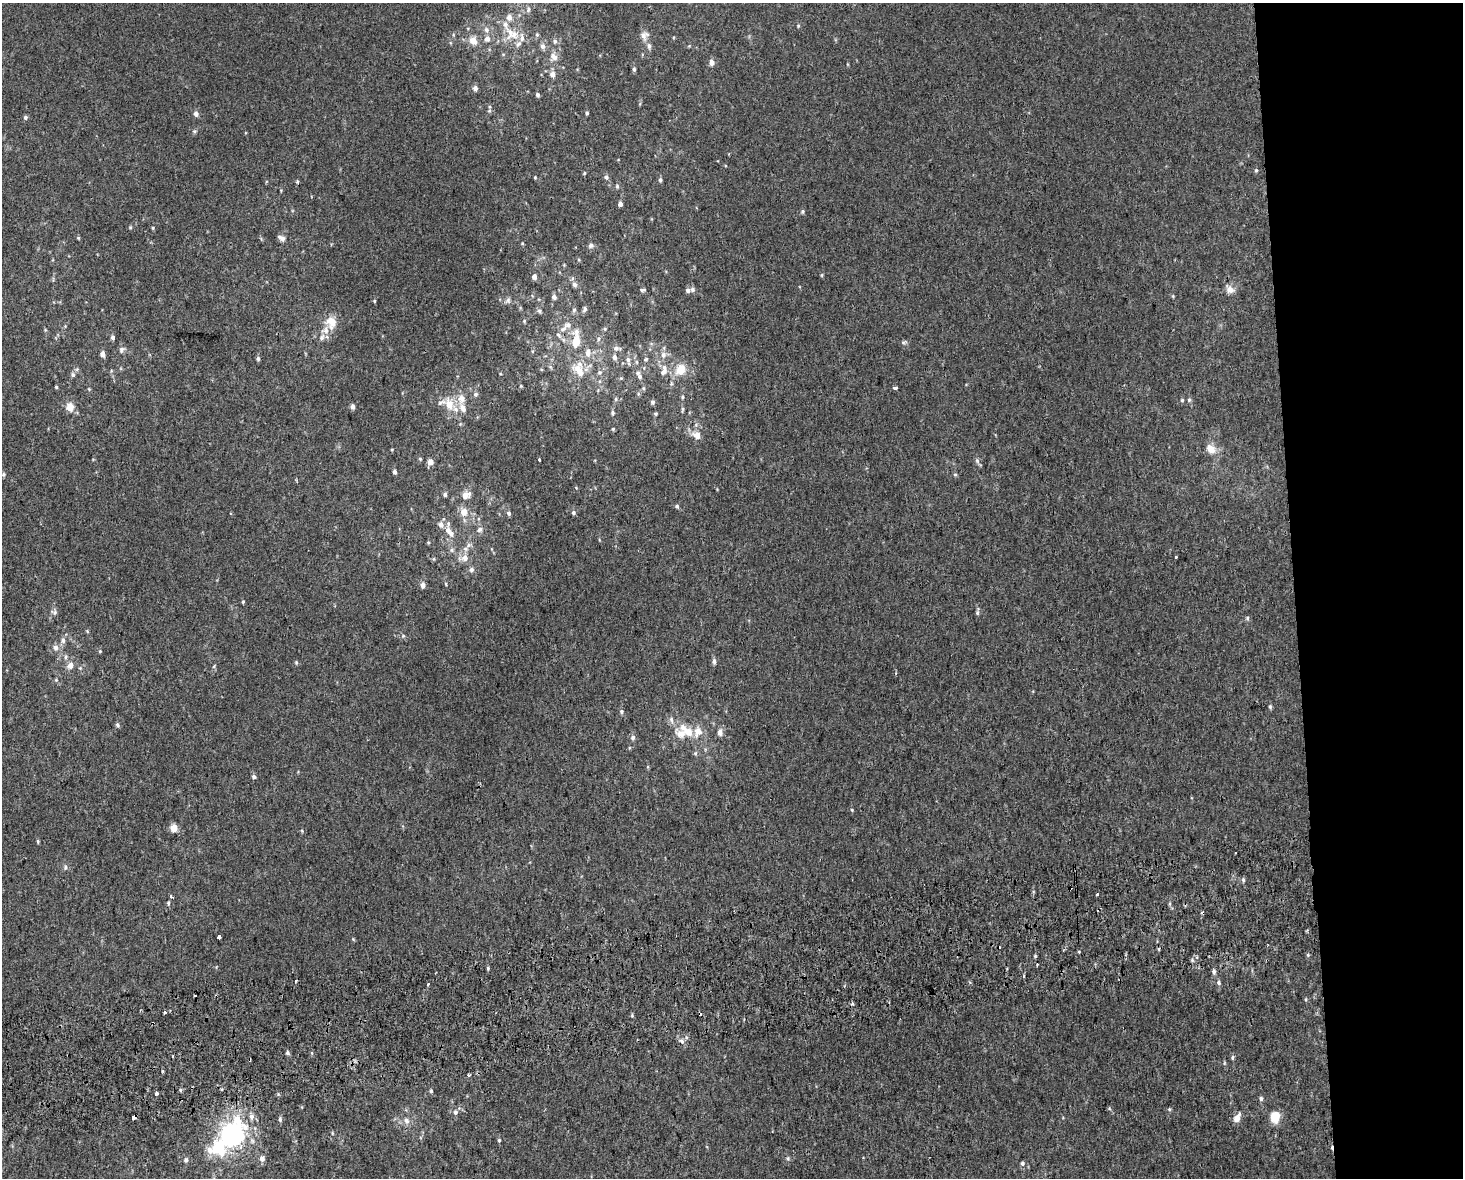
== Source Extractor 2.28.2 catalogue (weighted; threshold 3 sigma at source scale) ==
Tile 6 of 3 x 4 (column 3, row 2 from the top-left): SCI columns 2945-4405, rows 2396-3571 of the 4470 x 4790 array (HDU 1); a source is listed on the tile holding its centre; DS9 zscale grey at full resolution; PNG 1465 x 1180 px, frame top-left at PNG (2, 3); no overlay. Shown black and unused: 12% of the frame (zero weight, under 2 of 3 exposures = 2% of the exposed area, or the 3 px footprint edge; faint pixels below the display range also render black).
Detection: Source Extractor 2.28.2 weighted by HDU 2 'WHT'; one run over the whole footprint, this tile lists its part. Background 0.00318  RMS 0.0056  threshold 0.0251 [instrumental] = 3 sigma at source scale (4.5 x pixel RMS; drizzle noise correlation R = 1.50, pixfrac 1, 0.0396/0.0396 arcsec/px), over >= 5 px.
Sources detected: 218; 1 inside a brighter object's white glare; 6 cosmic-ray / hot-pixel residue — not listed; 20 inside a brighter listed object's ellipse — not listed separately; the other 191 listed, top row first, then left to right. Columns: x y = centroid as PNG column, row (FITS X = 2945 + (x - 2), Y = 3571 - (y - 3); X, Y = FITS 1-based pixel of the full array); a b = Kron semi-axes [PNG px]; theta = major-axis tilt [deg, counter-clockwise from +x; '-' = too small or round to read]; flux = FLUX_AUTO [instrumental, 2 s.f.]
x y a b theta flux
528 10 8 5 73 1.2
798 26 5 4 - 0.52
486 30 9 7 -60 2.3
510 32 18 11 -84 7.8
537 35 6 5 - 0.79
644 35 12 11 - 3.2
487 38 7 7 - 2.6
522 38 10 6 -87 2.8
473 41 10 8 -54 5.3
555 41 6 6 - 1.4
543 46 8 6 -74 2
649 46 9 5 -76 1.8
554 57 10 8 -50 3.7
711 63 6 5 - 2.9
634 69 5 4 - 1
552 74 7 7 - 2.8
475 88 5 5 - 2.3
537 95 5 4 - 1.3
489 107 6 4 -90 0.91
587 113 4 3 - 0.97
196 114 6 5 - 2.1
25 117 5 5 - 1
194 131 6 5 - 0.82
1256 170 5 4 - 0.89
584 173 5 4 - 0.55
535 177 4 3 - 0.54
606 177 6 5 - 1.4
660 180 6 5 - 1
297 182 3 3 - 1.2
617 186 6 5 - 0.94
620 204 4 4 - 2.2
802 211 6 5 - 0.9
130 227 5 4 - 0.64
153 228 4 4 - 0.56
78 238 5 4 - 0.65
281 238 10 6 -29 2.1
522 243 4 4 - 0.53
591 246 7 6 - 1.5
822 275 5 3 - 0.62
534 277 5 4 - 2.6
574 284 6 6 - 1.7
1230 289 12 9 -42 4
643 290 7 4 7 0.95
688 290 6 5 - 1.6
554 297 5 5 - 1.8
508 300 8 6 -76 1.5
374 301 4 3 - 0.53
584 309 9 5 76 1.3
574 310 7 5 85 1.1
539 311 6 5 - 1.1
524 321 5 4 - 0.67
333 324 18 10 59 6.3
568 325 11 8 -2 3.3
65 326 4 4 - 0.49
605 329 5 5 - 0.78
559 335 10 6 -51 2.1
113 337 5 4 - 1.5
322 337 10 6 59 2.2
598 339 7 5 -89 1.4
576 341 21 12 89 11
904 342 8 4 26 1
617 348 11 7 0 2.3
121 349 8 7 - 1.8
102 354 5 5 - 3
663 355 9 7 -80 2.8
614 357 7 6 - 2
258 358 6 4 -88 1.1
646 359 6 5 - 0.86
628 361 14 5 -79 2
637 362 6 4 -89 0.84
577 368 21 14 49 10
77 369 6 4 45 0.87
681 369 9 7 62 10
664 371 11 8 52 3
599 372 7 6 - 1.5
73 375 6 5 - 1.2
639 375 15 7 -61 3.2
671 383 6 4 -73 0.71
521 386 4 4 - 0.56
56 387 4 3 - 0.59
895 388 4 3 - 4.7
89 389 4 4 - 0.52
475 394 7 6 - 1.3
682 397 5 4 - 0.82
461 399 15 11 89 6.4
1182 400 4 4 - 0.68
1189 400 6 5 - 1
653 402 6 5 - 1.2
449 404 14 10 -68 9.1
70 407 10 8 -84 5.4
352 407 5 4 - 2.2
682 410 10 3 81 0.89
613 412 5 5 - 1
656 414 5 4 - 0.72
613 429 5 4 - 0.67
697 435 6 5 - 6
392 449 4 3 - 0.44
1211 449 16 12 -51 5.6
420 459 5 4 - 0.63
539 460 3 3 - 2.7
977 461 8 5 -68 1.3
430 462 5 5 - 4.3
394 472 5 4 - 1.5
3 474 6 5 - 0.89
955 474 5 3 - 0.66
445 494 5 4 - 1.3
465 495 8 6 15 5.3
677 506 6 4 -63 1.1
464 512 7 7 - 5.7
509 513 6 5 - 1.2
573 513 5 5 - 1.1
441 525 7 6 - 2.6
448 530 7 6 - 2.8
480 530 8 7 - 1.8
428 542 4 4 - 0.55
465 549 8 6 -21 1.6
451 550 6 5 - 1.1
1176 557 3 3 - 1.8
465 558 9 9 - 3.8
471 570 7 6 - 1.4
446 584 5 3 - 0.47
423 585 5 5 - 2.7
243 602 5 4 - 0.6
54 612 8 6 -31 1.5
977 613 7 5 -90 0.98
1247 618 5 5 - 0.84
87 631 5 4 - 0.56
403 636 5 3 - 0.62
63 640 8 6 -89 1.8
55 648 7 6 - 2.2
100 651 5 4 - 0.6
65 657 6 4 89 0.94
714 661 6 5 - 1.7
296 662 6 4 72 0.76
71 665 7 6 - 3.4
1270 707 6 4 -88 0.91
621 712 6 5 - 0.99
117 725 6 5 - 1
687 731 26 11 -39 12
720 732 8 6 88 2.7
633 737 7 6 - 1.5
695 753 6 5 - 0.89
648 767 5 3 - 0.53
254 777 6 4 -46 1.2
852 810 4 3 - 0.53
174 828 5 4 - 11
38 841 5 4 - 0.69
1236 852 2 2 - 0.67
65 867 7 5 87 1.1
1243 880 7 5 -89 1
1097 894 3 3 - 5.2
171 896 4 3 - 1
168 903 5 4 - 0.75
219 937 4 3 - 4.1
353 939 5 4 - 0.53
1158 949 3 3 - 2.8
1079 952 3 3 - 1.8
1308 955 5 4 - 0.68
1035 956 4 4 - 0.61
488 968 4 4 - 0.74
1214 972 6 5 - 1.4
1219 983 6 5 - 1.3
428 984 3 2 - 1.5
196 995 3 2 - 1.1
1306 999 5 3 - 0.53
164 1012 3 3 - 3.4
632 1015 5 5 - 0.61
153 1023 3 2 - 0.84
682 1041 6 5 - 1.4
287 1053 6 5 - 1
173 1056 3 2 - 0.77
1232 1057 6 5 - 0.94
468 1075 4 3 - 0.83
180 1090 5 4 - 0.7
431 1091 5 4 - 0.82
156 1093 3 3 - 4.6
1261 1099 6 5 - 1.1
1169 1109 5 4 - 0.74
455 1112 7 6 - 1.7
251 1116 9 6 -89 2.4
133 1117 3 3 - 23
1275 1117 13 10 -88 7.8
1237 1118 14 7 61 3.5
280 1119 7 5 -90 1.2
406 1121 9 7 -57 2.7
231 1135 15 13 -71 70
499 1140 5 4 - 0.71
219 1149 41 30 48 38
788 1158 5 5 - 0.8
262 1159 6 6 - 2.7
1022 1163 6 5 - 1.1
Overlapping masked pixels (flux is a lower limit): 2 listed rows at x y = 153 1023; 133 1117